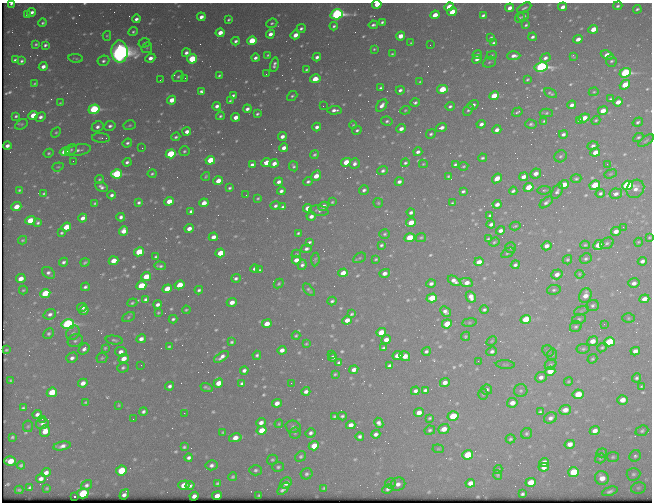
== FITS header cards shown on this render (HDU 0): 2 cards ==
NAXIS1  =                  650 / Width of table row in bytes
NAXIS2  =                  500 / Number of rows in table

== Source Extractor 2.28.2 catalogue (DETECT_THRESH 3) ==
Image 650 x 500 px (HDU 0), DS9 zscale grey, 1 PNG px = 1 image px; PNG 654 x 504 px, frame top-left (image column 1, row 500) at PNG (2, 3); each listed source drawn as its Kron ellipse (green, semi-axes under 4 px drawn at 4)
Background 449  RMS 2.2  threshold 6.6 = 3 sigma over >= 5 px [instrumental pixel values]
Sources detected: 668; of the 668, the 500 brightest by FLUX_AUTO listed and drawn (168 fainter detections omitted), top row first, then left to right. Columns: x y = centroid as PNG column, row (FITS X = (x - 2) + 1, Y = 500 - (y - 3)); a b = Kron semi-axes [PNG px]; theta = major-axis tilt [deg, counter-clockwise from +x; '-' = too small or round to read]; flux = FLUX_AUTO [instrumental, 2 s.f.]
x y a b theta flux
11 4 3 2 - 300
377 4 4 3 - 2900
618 6 5 4 - 340
449 7 5 4 - 3800
563 7 4 3 - 1000
510 8 4 3 - 1100
524 8 8 3 30 320
637 9 4 3 - 290
32 12 4 3 - 520
452 12 5 4 - 3000
337 14 6 5 - 39000
27 15 4 3 - 340
435 15 4 4 - 2000
483 15 4 3 - 350
523 16 6 4 30 400
201 17 4 3 - 900
520 18 5 3 - 200
136 19 4 3 - 560
229 20 4 3 - 260
382 22 4 3 - 310
43 23 4 3 - 240
272 23 5 4 - 280
373 25 5 3 - 390
526 25 3 3 - 250
334 26 4 3 - 290
301 28 5 4 - 400
593 29 5 4 - 2300
133 32 5 4 - 290
220 33 4 4 - 1500
270 34 4 4 - 1100
295 35 5 4 - 1600
107 36 5 4 - 170
400 36 5 4 - 2000
533 37 4 3 - 410
491 38 4 3 - 270
578 39 5 3 - 1100
236 41 4 3 - 420
252 41 5 4 - 6800
144 43 6 4 19 260
411 43 3 3 - 180
494 43 4 3 - 310
36 44 3 3 - 250
45 45 4 3 - 340
430 45 2 2 - 300
147 48 6 5 - 210
374 49 3 3 - 180
119 52 11 8 -88 150000
186 53 4 3 - 580
392 54 3 3 - 180
268 55 4 3 - 210
477 55 5 4 - 600
492 55 5 4 - 210
607 55 7 4 -22 1700
514 56 6 4 3 800
573 56 4 3 - 170
317 57 4 3 - 620
75 58 7 2 -9 180
150 58 5 4 - 1000
255 58 4 3 - 510
545 58 5 4 - 600
192 59 5 4 - 6900
477 59 5 3 - 640
15 60 4 3 - 300
22 61 4 3 - 340
103 61 6 5 - 400
611 61 6 5 - 280
489 62 7 5 23 340
274 65 7 4 76 530
43 67 4 4 - 910
541 67 6 5 - 38000
306 70 4 3 - 240
625 73 6 4 19 25000
266 74 2 2 - 300
219 75 3 3 - 220
178 77 6 5 - 310
185 78 2 2 - 210
315 79 5 4 - 3200
160 80 3 2 - 180
527 80 3 3 - 210
420 82 3 2 - 180
35 83 4 3 - 180
625 85 5 4 - 3800
381 88 4 3 - 310
442 89 5 4 - 4800
400 90 4 4 - 470
201 91 4 3 - 350
594 92 5 4 - 190
551 93 7 3 -27 310
233 95 4 3 - 360
292 96 6 4 40 320
494 96 5 4 - 4000
610 99 4 3 - 280
172 100 4 4 - 2500
230 101 3 3 - 210
415 102 5 4 - 350
618 102 5 4 - 1500
60 103 4 4 - 170
382 105 7 4 52 910
473 105 6 4 32 580
572 105 4 3 - 700
217 106 4 3 - 750
323 106 2 2 - 230
450 106 4 3 - 340
94 109 5 4 - 19000
247 109 4 3 - 570
334 110 7 3 5 740
405 110 5 4 - 180
468 110 7 4 59 310
603 111 5 4 - 1700
517 112 5 3 - 280
546 113 6 4 -1 280
257 114 3 3 - 260
33 115 5 4 - 4000
16 116 4 3 - 280
220 116 4 3 - 260
40 117 5 4 - 640
235 117 4 4 - 1300
584 118 5 4 - 2200
579 120 3 3 - 370
596 120 5 4 - 240
387 121 5 4 - 320
544 121 3 3 - 200
638 122 5 4 - 340
21 124 7 4 29 270
481 124 4 3 - 640
531 124 6 4 -16 320
130 125 6 4 17 250
353 125 4 4 - 190
110 126 5 5 - 490
98 127 6 5 - 610
317 127 4 3 - 620
441 128 5 3 - 810
401 129 5 4 - 890
357 130 5 4 - 320
497 130 5 4 - 830
187 132 4 4 - 860
56 133 5 4 - 200
431 134 5 4 - 300
563 134 4 4 - 490
282 136 4 3 - 830
176 137 4 3 - 290
638 137 5 4 - 270
101 138 9 5 -4 390
646 141 9 3 35 250
127 143 5 4 - 370
7 146 4 3 - 720
593 146 5 4 - 500
142 148 2 2 - 960
284 148 4 4 - 1100
71 150 6 5 - 300
79 150 12 5 11 730
184 151 5 5 - 280
65 152 5 4 - 4400
418 152 4 4 - 570
595 152 5 4 - 1700
49 153 5 4 - 270
171 154 5 4 - 13000
314 155 4 3 - 280
561 156 6 5 - 330
482 158 4 4 - 300
210 160 5 4 - 4500
73 161 2 2 - 210
127 162 4 3 - 460
346 162 5 4 - 3100
266 163 5 4 - 1900
274 163 4 4 - 1100
405 163 4 4 - 310
355 164 5 5 - 620
423 164 4 3 - 180
455 164 4 3 - 320
607 164 3 2 - 380
252 165 4 3 - 560
293 166 5 4 - 320
464 166 5 3 - 200
58 167 6 4 19 210
383 171 5 4 - 440
117 174 5 4 - 14000
152 174 4 3 - 240
536 174 5 4 - 990
611 174 6 4 20 200
206 176 5 3 - 230
316 176 6 4 55 2100
448 176 4 3 - 210
524 177 5 4 - 1100
497 178 5 4 - 1700
99 179 4 3 - 200
576 179 5 4 - 260
218 181 5 4 - 2300
279 182 4 4 - 730
308 182 4 3 - 360
399 182 4 3 - 600
564 185 5 4 - 1900
595 185 5 4 - 5700
627 185 5 4 - 22000
101 187 7 4 -26 620
529 187 5 4 - 3600
230 188 4 3 - 310
635 189 10 8 54 990
19 190 4 3 - 230
364 190 5 4 - 450
544 190 7 4 5 250
281 191 4 4 - 530
463 191 4 3 - 320
513 191 4 3 - 350
557 191 8 5 60 510
44 193 4 3 - 250
600 193 5 4 - 340
616 194 6 5 - 690
112 195 4 3 - 500
246 195 2 2 - 180
258 198 3 3 - 210
169 201 5 4 - 2100
139 202 4 3 - 360
332 202 4 3 - 210
546 202 7 4 39 480
95 203 4 3 - 230
204 203 5 4 - 1600
378 203 5 4 - 210
452 203 3 3 - 190
497 204 4 3 - 820
275 206 5 4 - 420
323 206 5 4 - 890
16 207 5 4 - 2200
283 207 4 3 - 380
308 208 5 4 - 1700
191 211 4 3 - 450
319 211 9 5 -10 370
411 212 4 3 - 450
490 215 3 3 - 240
311 216 4 4 - 820
121 217 4 4 - 520
83 218 4 4 - 940
30 220 5 4 - 4900
411 222 5 4 - 2600
38 223 4 3 - 310
491 224 4 3 - 590
515 226 5 3 - 200
66 227 5 4 - 3300
623 227 2 2 - 430
189 228 4 4 - 1200
124 231 5 4 - 1300
500 231 4 4 - 760
616 231 5 4 - 1000
61 233 3 3 - 240
298 233 3 3 - 250
385 234 5 4 - 280
213 237 5 4 - 1100
421 237 5 4 - 210
649 237 4 3 - 180
410 238 5 4 - 5900
488 239 4 3 - 210
23 240 4 3 - 210
309 242 3 3 - 300
494 242 5 4 - 230
639 242 4 3 - 200
607 243 7 5 30 380
381 245 4 4 - 310
585 245 5 3 - 220
598 245 5 4 - 2500
547 246 5 4 - 950
510 248 5 5 - 240
306 249 5 4 - 510
139 252 5 4 - 5300
220 253 5 4 - 3700
508 253 7 3 30 230
296 254 5 3 - 180
156 256 3 3 - 240
359 258 7 4 28 220
315 259 7 4 82 260
376 259 3 3 - 200
586 259 6 5 - 370
296 260 4 4 - 1300
567 260 5 4 - 250
113 261 5 4 - 2400
642 261 4 3 - 570
63 262 4 3 - 400
85 262 4 3 - 230
479 262 5 4 - 1400
302 265 5 4 - 470
515 265 4 4 - 450
160 266 6 3 -4 350
255 269 4 3 - 560
260 270 3 3 - 240
48 273 7 5 -37 540
343 273 5 4 - 2100
385 273 5 4 - 870
557 274 6 5 - 910
580 274 5 4 - 200
146 277 5 4 - 4000
236 278 5 3 - 440
21 279 5 4 - 1600
454 281 7 4 -31 950
466 283 6 4 -13 1300
634 283 6 4 15 650
279 284 5 4 - 230
431 284 4 4 - 510
179 285 5 4 - 2800
141 286 5 4 - 6100
85 287 4 3 - 350
167 289 5 4 - 3100
23 290 4 3 - 180
199 290 4 3 - 340
309 290 7 4 -48 320
554 290 7 5 10 300
45 293 5 4 - 6200
585 295 7 6 - 1400
471 297 6 4 -63 1200
432 298 5 4 - 3800
146 299 4 3 - 380
644 299 5 4 - 1200
332 301 4 3 - 330
232 302 5 4 - 1200
132 303 5 4 - 230
158 304 4 3 - 640
593 305 6 5 - 360
82 307 5 4 - 760
484 309 4 3 - 340
84 310 5 4 - 730
186 310 4 3 - 200
445 311 6 4 -45 620
581 311 8 3 19 240
158 313 3 3 - 180
50 314 6 5 - 600
352 314 4 3 - 240
128 317 6 4 30 240
628 318 6 5 - 230
173 319 4 3 - 330
526 319 5 4 - 6000
579 319 7 4 14 310
347 320 5 4 - 1400
469 322 7 4 8 200
68 324 6 5 - 32000
267 324 5 4 - 1900
447 324 5 4 - 4100
604 324 2 2 - 500
576 327 6 5 - 310
381 332 5 4 - 4000
73 333 7 6 - 480
49 334 6 4 43 310
296 336 4 3 - 230
466 336 5 4 - 230
141 339 5 4 - 890
114 340 8 4 -8 330
386 340 5 4 - 1400
75 341 8 6 24 420
492 341 6 4 29 180
592 341 5 5 - 1400
231 342 4 3 - 270
609 342 5 4 - 9700
306 344 4 3 - 180
169 347 4 3 - 230
105 348 4 4 - 220
384 348 4 3 - 380
602 348 5 4 - 250
84 349 6 5 - 590
583 349 7 5 7 280
6 350 3 3 - 190
282 350 4 4 - 900
426 351 5 3 - 370
492 351 5 4 - 500
548 351 6 5 - 280
635 351 5 4 - 820
121 352 6 4 -8 910
331 354 3 2 - 370
257 355 4 4 - 370
552 355 6 5 - 260
397 356 5 4 - 1900
405 356 5 5 - 1600
221 357 8 4 33 830
333 357 4 4 - 650
72 358 6 5 - 600
102 358 5 5 - 230
124 358 5 4 - 1500
592 359 5 4 - 220
478 361 2 2 - 390
339 363 4 4 - 410
505 364 9 3 -4 230
551 364 6 5 - 270
141 365 3 2 - 180
390 366 4 3 - 400
123 368 6 5 - 340
244 370 4 4 - 530
354 370 5 4 - 890
550 371 5 4 - 2000
335 374 3 3 - 200
541 377 6 5 - 670
637 378 4 4 - 310
11 380 3 3 - 210
568 381 4 4 - 180
83 383 5 4 - 1200
218 383 5 4 - 1900
242 383 4 3 - 350
291 383 2 2 - 200
445 383 5 4 - 1000
170 386 4 4 - 480
642 386 4 3 - 200
206 387 6 3 -20 290
425 390 4 3 - 380
486 390 5 5 - 520
306 391 4 4 - 640
415 391 4 4 - 570
521 391 7 6 - 400
52 392 5 4 - 4900
483 394 5 4 - 240
578 394 5 5 - 3700
623 400 5 5 - 1500
86 402 4 3 - 200
277 403 5 4 - 1100
512 403 5 4 - 1200
119 405 4 3 - 180
23 408 4 3 - 270
565 410 6 4 21 1300
143 411 4 3 - 400
540 412 4 3 - 290
184 413 2 2 - 180
419 413 5 4 - 1200
37 414 5 4 - 650
334 416 3 3 - 230
342 416 4 3 - 300
453 416 5 4 - 5600
430 418 4 3 - 240
550 418 7 5 26 650
42 419 2 2 - 310
133 419 2 2 - 240
42 423 6 5 - 540
261 423 5 4 - 840
379 423 5 4 - 650
279 424 4 3 - 190
351 425 5 4 - 1000
28 426 6 5 - 230
293 427 8 6 -12 410
444 429 6 4 21 1500
262 430 5 4 - 2900
430 430 5 4 - 310
45 431 6 5 - 2600
595 431 5 4 - 1000
642 431 6 5 - 270
223 432 3 3 - 180
295 433 5 5 - 250
311 433 5 4 - 470
376 434 4 4 - 550
527 434 6 5 - 300
360 436 4 4 - 420
12 437 4 3 - 230
235 438 6 4 13 1500
510 439 5 4 - 270
570 444 5 4 - 1100
62 446 9 4 10 800
314 446 5 4 - 3000
184 447 4 3 - 270
438 449 6 4 -6 180
602 453 5 4 - 180
468 455 5 5 - 5000
301 456 6 4 34 330
635 456 6 5 - 340
613 457 6 5 - 280
189 458 4 4 - 490
600 458 5 5 - 220
272 460 5 5 - 270
10 461 6 4 2 2700
544 462 5 4 - 1200
21 465 4 3 - 280
212 465 6 5 - 530
278 467 6 5 - 320
544 467 5 4 - 880
121 470 5 5 - 6700
256 470 6 5 - 350
498 470 4 3 - 180
573 472 5 5 - 7300
46 473 5 4 - 850
307 474 6 5 - 380
633 474 7 6 - 390
498 475 5 4 - 240
233 477 4 4 - 270
602 478 7 7 - 1900
41 479 5 4 - 710
531 482 5 4 - 2900
217 483 4 3 - 270
286 483 6 5 - 1200
390 483 5 5 - 230
470 483 5 4 - 1100
398 484 7 6 - 890
86 485 6 4 34 460
184 485 5 4 - 2500
190 486 4 4 - 440
30 488 4 3 - 310
47 488 3 3 - 190
324 488 4 3 - 240
638 488 7 5 13 310
283 489 7 4 47 710
387 489 5 4 - 410
19 490 4 3 - 220
610 491 8 4 21 490
83 493 5 5 - 14000
124 494 5 4 - 570
522 494 3 3 - 250
259 495 4 3 - 200
74 496 3 2 - 190
194 496 5 4 - 700
217 496 5 4 - 1400
At the frame edge (FLAGS 8, measured only in part): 3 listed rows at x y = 11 4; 377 4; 649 237
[168 fainter detections neither listed nor drawn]